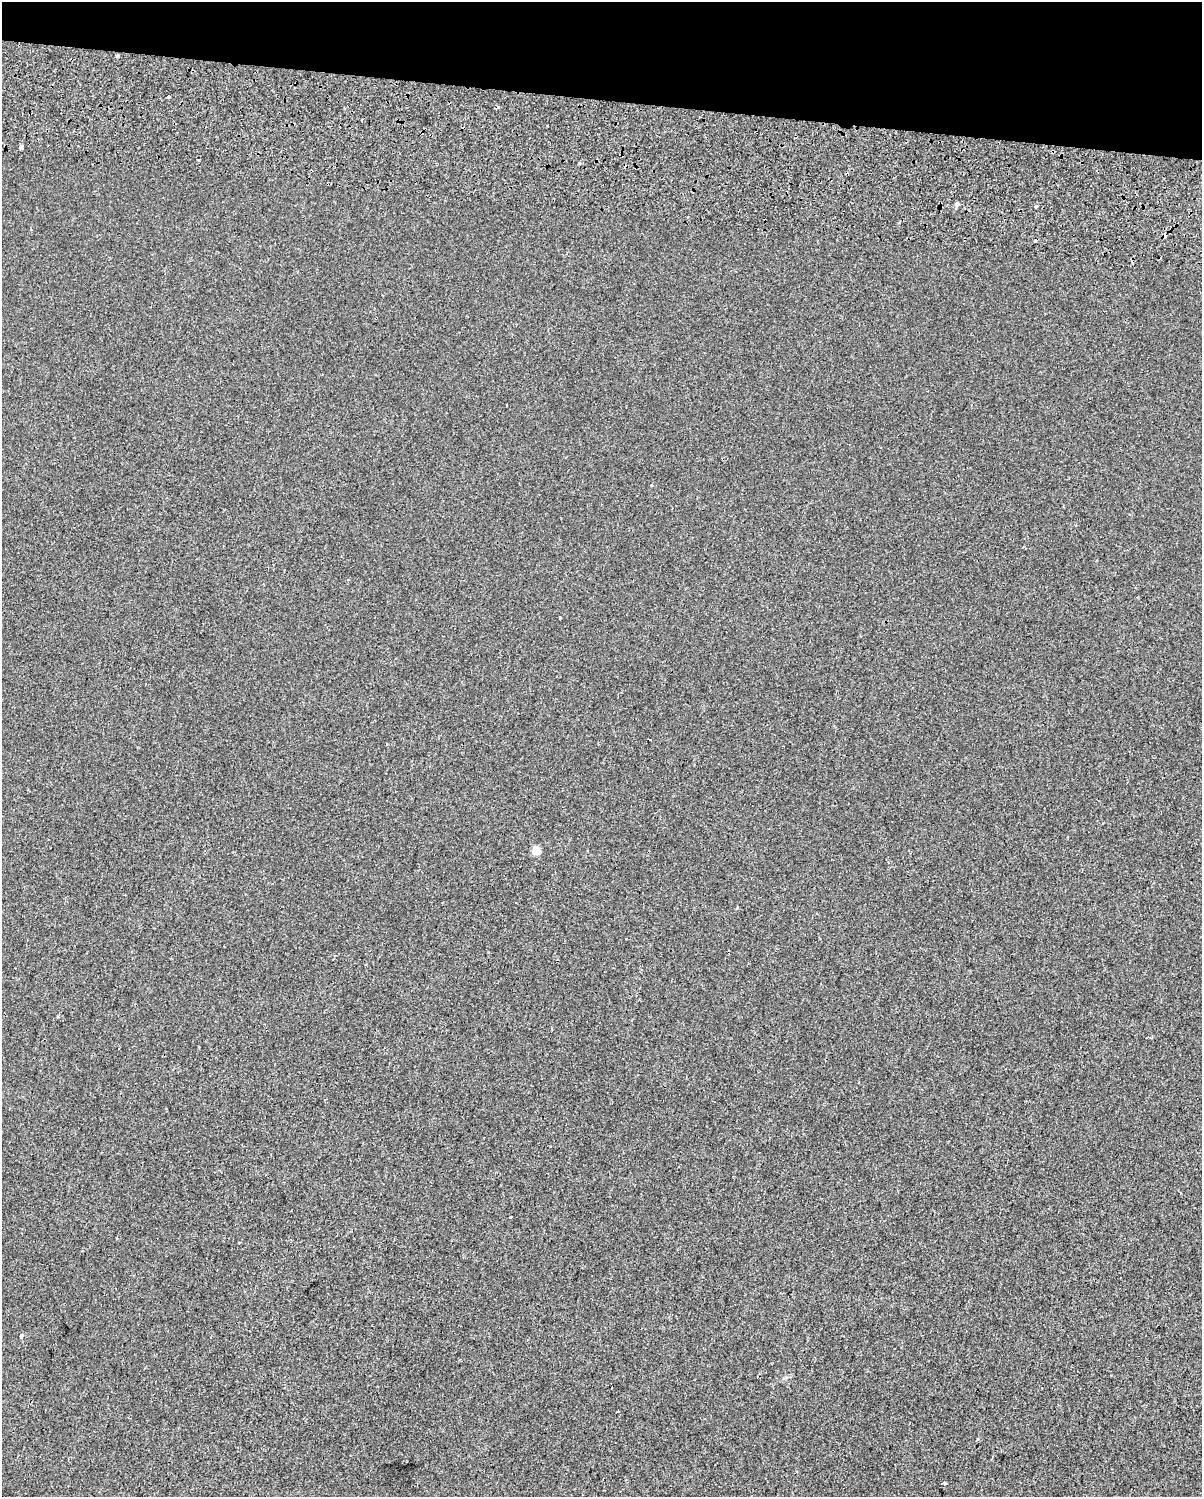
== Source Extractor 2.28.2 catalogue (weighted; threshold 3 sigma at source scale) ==
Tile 2 of 4 x 3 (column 2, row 1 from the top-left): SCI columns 1342-2541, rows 3372-4866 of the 5091 x 5303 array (HDU 1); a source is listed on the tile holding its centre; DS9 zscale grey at full resolution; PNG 1204 x 1499 px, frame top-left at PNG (2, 2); no overlay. Shown black and unused: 7% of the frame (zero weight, under 2 of 3 exposures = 11% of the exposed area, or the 3 px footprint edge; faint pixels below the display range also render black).
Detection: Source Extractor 2.28.2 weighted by HDU 2 'WHT'; one run over the whole footprint, this tile lists its part. Background -0.00165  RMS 0.0067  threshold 0.03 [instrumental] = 3 sigma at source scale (4.5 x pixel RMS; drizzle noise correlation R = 1.50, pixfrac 1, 0.0396/0.0396 arcsec/px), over >= 5 px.
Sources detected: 22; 5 cosmic-ray / hot-pixel residue — not listed; the other 17 listed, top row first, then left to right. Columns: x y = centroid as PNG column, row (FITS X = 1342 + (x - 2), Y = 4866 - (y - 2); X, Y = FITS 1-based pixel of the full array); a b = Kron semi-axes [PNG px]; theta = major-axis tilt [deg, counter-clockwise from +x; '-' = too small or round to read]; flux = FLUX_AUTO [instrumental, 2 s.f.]
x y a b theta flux
117 56 3 3 - 1.1
169 96 3 2 - 1.1
361 120 3 2 - 0.91
21 147 4 3 - 9.7
199 160 3 3 - 1.9
957 204 4 3 - 5.3
1036 207 3 3 - 1.2
652 485 3 3 - 1.7
1076 525 3 3 - 0.58
560 618 3 3 - 3.2
536 850 5 5 - 16
737 908 5 3 - 0.49
511 1217 3 3 - 8
21 1336 5 4 - 0.92
618 1412 2 2 - 0.59
977 1439 5 3 - 0.67
944 1483 4 3 - 6.3
Unlisted compact peaks at least as high as the median listed source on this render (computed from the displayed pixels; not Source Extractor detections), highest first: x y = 579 163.